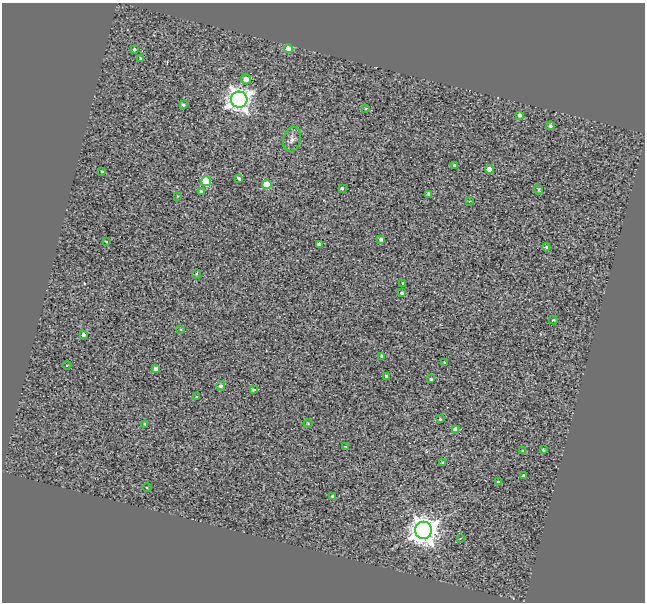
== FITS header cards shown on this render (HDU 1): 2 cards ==
NAXIS1  =                  643
NAXIS2  =                  600

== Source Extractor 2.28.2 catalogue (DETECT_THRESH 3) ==
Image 643 x 600 px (HDU 1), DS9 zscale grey, 1 PNG px = 1 image px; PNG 647 x 604 px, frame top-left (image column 1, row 600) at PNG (2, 3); each listed source drawn as its Kron ellipse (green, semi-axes under 4 px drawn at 4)
Background 0.155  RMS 1.1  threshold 3.4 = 3 sigma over >= 5 px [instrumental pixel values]
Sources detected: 55; all 55 listed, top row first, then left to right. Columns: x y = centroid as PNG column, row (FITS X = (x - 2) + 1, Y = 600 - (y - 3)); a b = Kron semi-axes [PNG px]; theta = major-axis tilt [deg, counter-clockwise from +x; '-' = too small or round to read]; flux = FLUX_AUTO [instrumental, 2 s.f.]
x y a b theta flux
288 48 4 4 - 870
134 49 3 3 - 120
140 58 4 3 - 110
246 79 5 5 - 580
239 100 8 8 - 67000
183 105 4 4 - 120
366 109 3 3 - 66
519 115 4 3 - 290
550 126 4 4 - 180
292 139 12 8 75 460
455 166 3 3 - 220
490 169 4 4 - 1700
102 171 3 2 - 84
239 179 4 3 - 220
206 181 5 5 - 3500
267 185 4 4 - 2700
342 188 3 3 - 140
538 189 5 4 - 120
201 191 4 3 - 170
429 194 3 3 - 190
178 196 4 3 - 54
469 201 3 2 - 65
381 239 4 3 - 280
106 241 3 2 - 54
319 244 4 4 - 400
546 247 4 4 - 100
196 274 5 3 - 72
403 283 3 3 - 87
402 293 4 4 - 160
553 320 4 3 - 66
181 329 2 2 - 58
83 335 3 3 - 270
382 356 4 3 - 240
444 363 3 3 - 81
67 365 4 3 - 53
156 369 3 3 - 360
386 376 3 3 - 130
431 379 3 3 - 120
221 386 5 4 - 220
253 390 4 3 - 160
196 397 3 2 - 58
440 419 3 3 - 94
308 423 5 3 - 58
145 424 4 3 - 120
455 429 4 4 - 470
345 446 3 2 - 68
543 450 3 2 - 87
523 451 3 3 - 170
443 463 4 3 - 100
524 475 3 3 - 160
498 482 3 3 - 96
147 487 4 3 - 63
333 496 3 3 - 230
423 530 8 8 - 110000
460 538 3 2 - 98